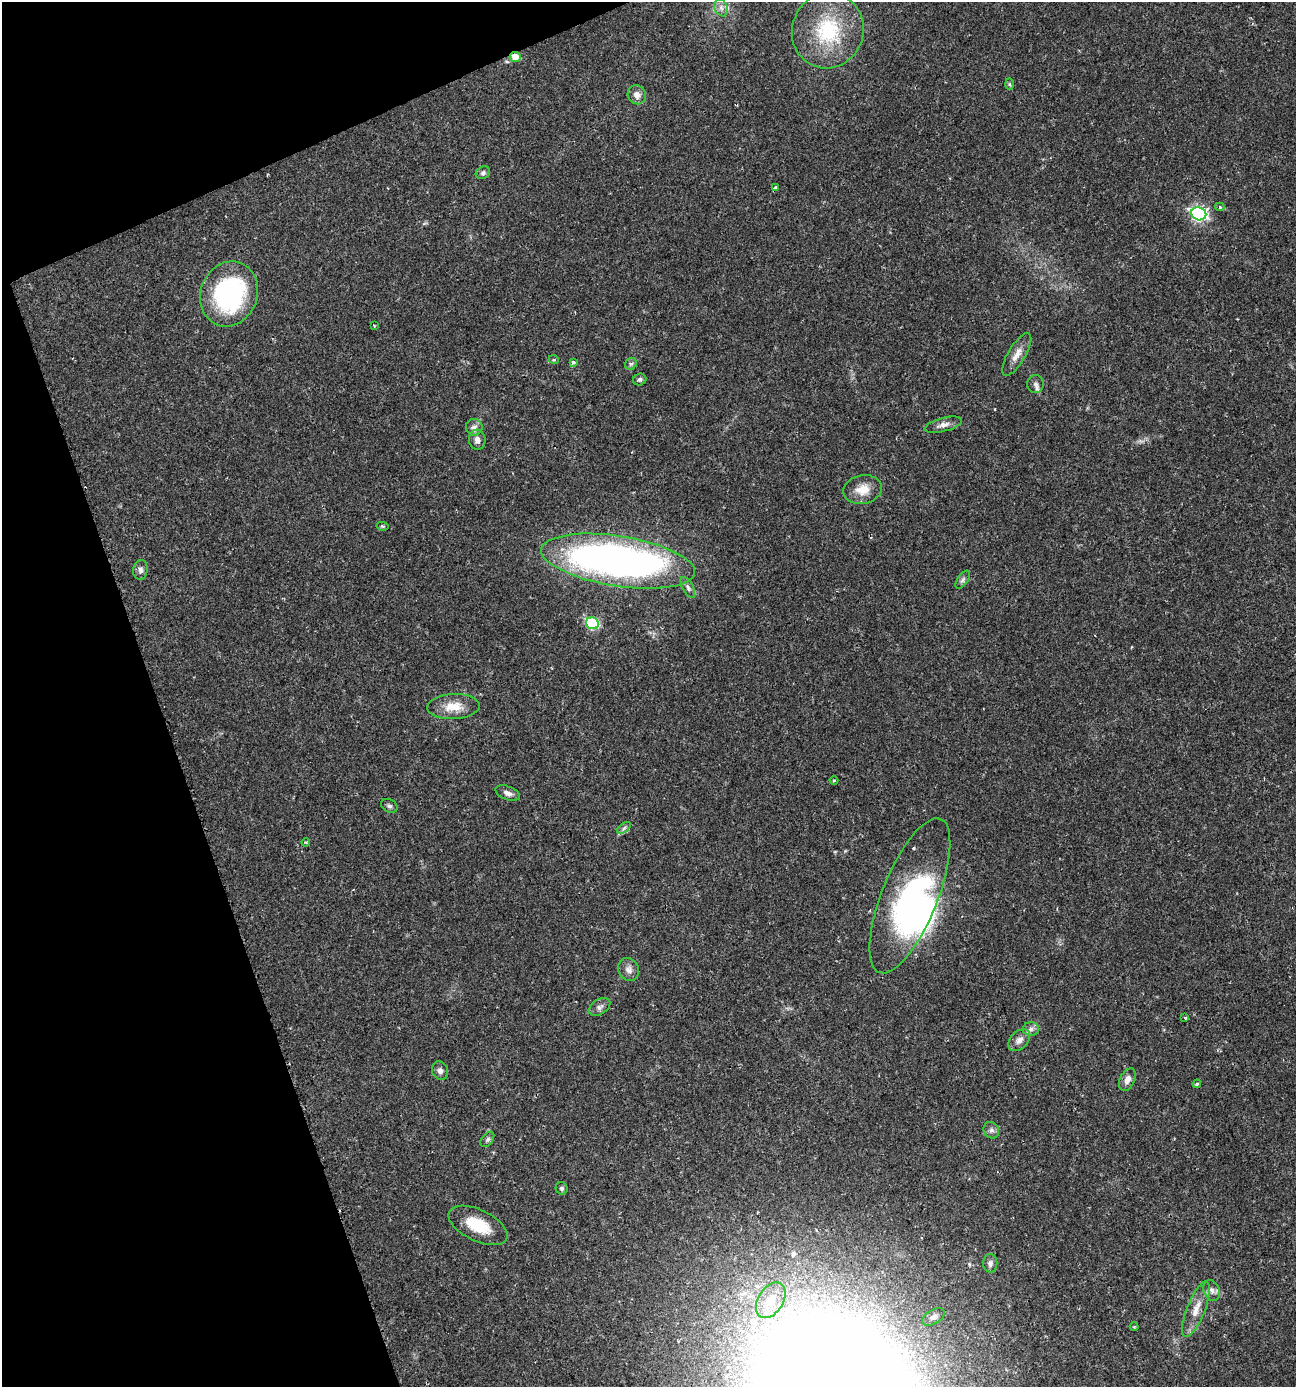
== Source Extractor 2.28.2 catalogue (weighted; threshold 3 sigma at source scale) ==
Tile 5 of 4 x 4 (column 1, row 2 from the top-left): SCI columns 137-1430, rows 2769-4153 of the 5391 x 5539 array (HDU 1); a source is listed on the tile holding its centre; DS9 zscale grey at full resolution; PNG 1298 x 1389 px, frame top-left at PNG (2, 2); each listed source drawn as its Kron ellipse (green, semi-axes under 4 px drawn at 4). Shown black and unused: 17% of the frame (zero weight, under 2 of 3 exposures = <1% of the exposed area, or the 3 px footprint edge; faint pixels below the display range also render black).
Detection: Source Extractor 2.28.2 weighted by HDU 2 'WHT'; one run over the whole footprint, this tile lists its part. Background 0.0335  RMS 0.0032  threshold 0.0146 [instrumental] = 3 sigma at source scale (4.5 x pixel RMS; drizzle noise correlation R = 1.50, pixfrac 1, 0.0396/0.0396 arcsec/px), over >= 5 px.
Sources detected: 56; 2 inside a brighter object's white glare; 1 cosmic-ray / hot-pixel residue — neither listed nor drawn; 1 inside a brighter listed object's ellipse — not listed separately; the other 52 listed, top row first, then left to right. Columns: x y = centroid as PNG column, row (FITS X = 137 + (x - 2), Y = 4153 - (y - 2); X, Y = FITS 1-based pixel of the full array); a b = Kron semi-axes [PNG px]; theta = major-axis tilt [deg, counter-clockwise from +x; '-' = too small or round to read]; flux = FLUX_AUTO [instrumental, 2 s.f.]
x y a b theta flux
721 8 9 6 -69 1.4
828 31 38 35 68 25
515 57 5 5 - 4.7
1010 84 6 4 -88 0.38
637 95 10 9 - 2.2
483 173 7 6 - 0.84
776 188 4 3 - 1.6
1220 207 5 4 - 0.7
1199 214 8 6 -22 73
229 294 33 28 68 50
374 326 3 2 - 0.37
1017 354 24 8 59 3.3
554 360 5 3 - 0.32
573 362 3 3 - 0.99
631 364 6 5 - 0.67
640 380 6 5 - 0.79
1035 384 9 8 - 1.3
943 425 19 6 15 2.1
474 427 8 8 - 1.6
477 440 10 8 -85 1.7
863 490 19 14 10 5.2
382 526 6 4 -11 0.41
618 561 78 25 -9 180
140 570 10 7 80 1.2
963 580 10 5 55 0.87
688 587 12 5 -61 1.1
592 623 6 5 - 32
453 706 26 12 3 5.8
834 780 4 3 - 0.28
508 793 12 6 -21 1.6
389 806 8 6 -28 0.85
624 828 8 4 37 0.75
306 842 4 3 - 0.32
910 896 83 28 68 68
629 970 12 10 -67 1.9
600 1007 11 7 33 1.4
1185 1018 4 2 - 0.29
1031 1029 8 7 - 1.3
1019 1040 13 8 46 2.2
440 1071 9 8 - 1.5
1127 1080 12 7 63 2.1
1197 1084 4 3 - 0.47
991 1130 8 7 - 1.2
487 1139 9 5 52 0.74
562 1188 6 6 - 0.79
478 1225 32 15 -25 10
990 1263 9 7 -89 1.2
1212 1290 11 8 -67 1.6
771 1300 19 12 58 6.9
1196 1309 30 9 68 5.1
933 1317 12 7 30 1.5
1134 1327 4 3 - 0.35
Overlapping masked pixels (flux is a lower limit): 1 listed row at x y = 515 57